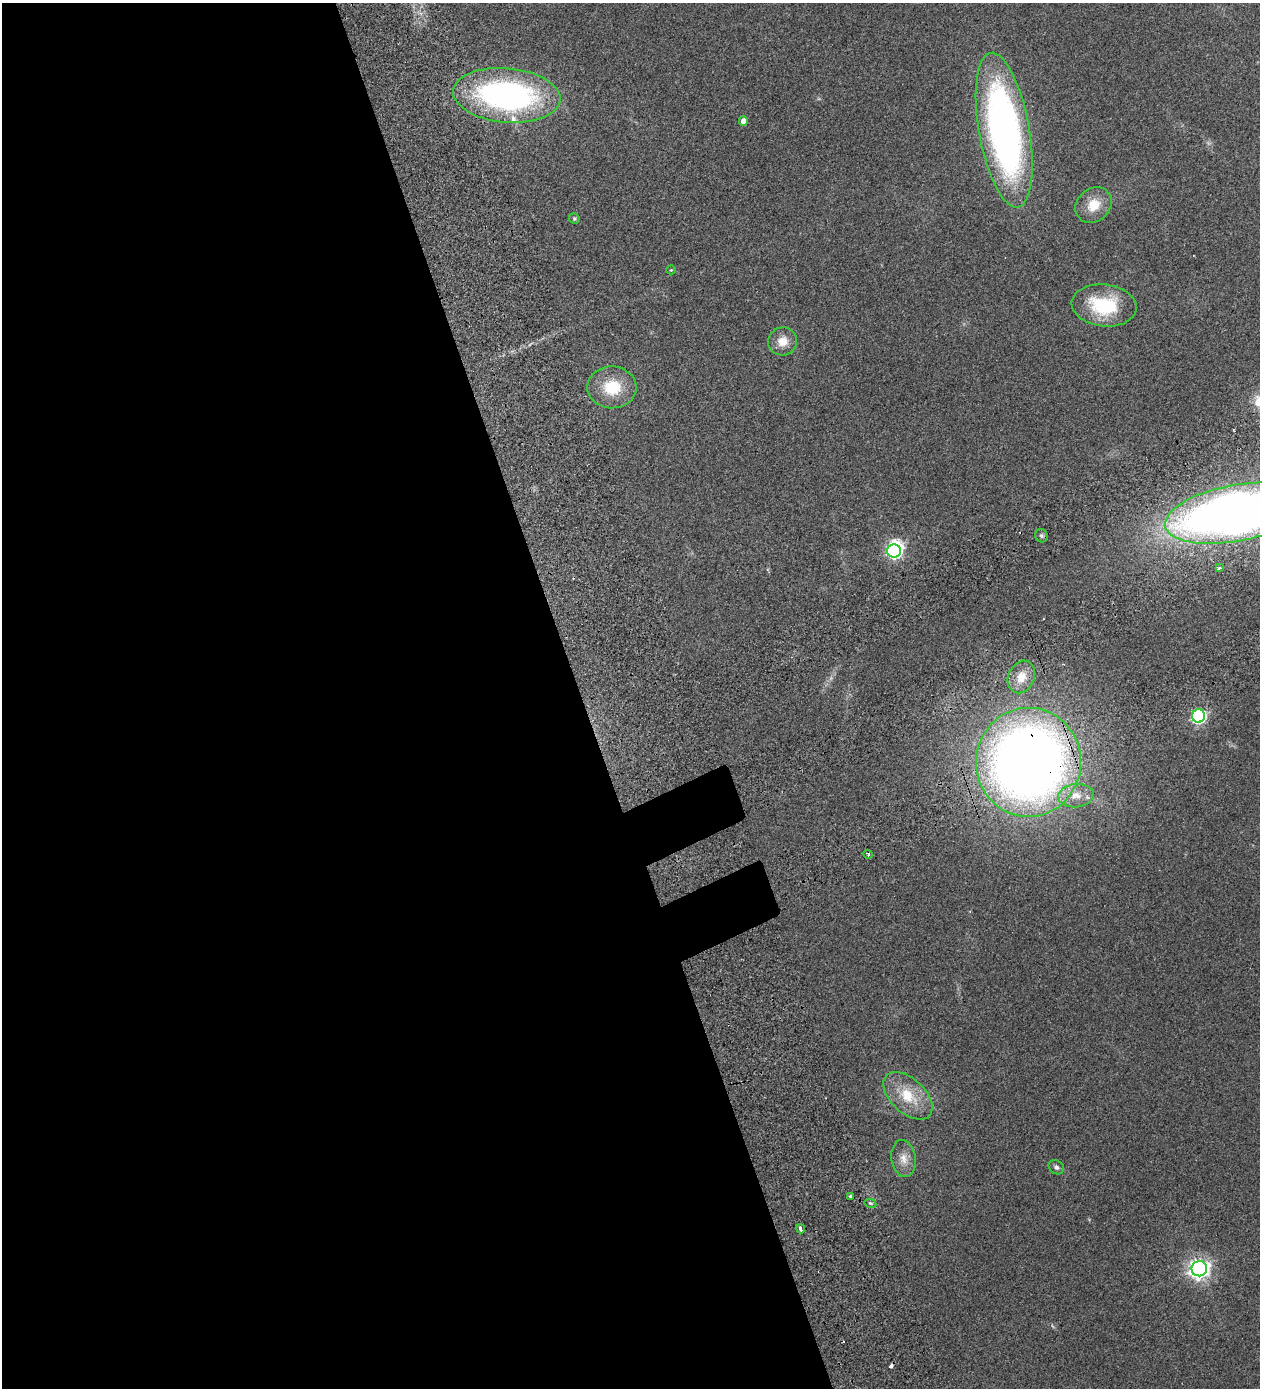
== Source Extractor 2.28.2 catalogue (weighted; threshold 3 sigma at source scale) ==
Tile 9 of 4 x 4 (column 1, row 3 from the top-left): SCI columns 460-1717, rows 1528-2913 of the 5825 x 5828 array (HDU 1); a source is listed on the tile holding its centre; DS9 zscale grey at full resolution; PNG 1262 x 1390 px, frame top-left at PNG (2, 3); each listed source drawn as its Kron ellipse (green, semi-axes under 4 px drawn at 4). Shown black and unused: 47% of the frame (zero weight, under 2 of 3 exposures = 10% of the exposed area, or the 3 px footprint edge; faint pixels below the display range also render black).
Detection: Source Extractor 2.28.2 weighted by HDU 2 'WHT'; one run over the whole footprint, this tile lists its part. Background 0.127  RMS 0.018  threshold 0.0796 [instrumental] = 3 sigma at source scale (4.5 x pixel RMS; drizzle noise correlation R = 1.50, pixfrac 1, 0.05/0.05 arcsec/px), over >= 5 px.
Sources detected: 31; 2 too faint to see at this stretch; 1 inside a brighter object's white glare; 2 cosmic-ray / hot-pixel residue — neither listed nor drawn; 1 inside a brighter listed object's ellipse — not listed separately; the other 25 listed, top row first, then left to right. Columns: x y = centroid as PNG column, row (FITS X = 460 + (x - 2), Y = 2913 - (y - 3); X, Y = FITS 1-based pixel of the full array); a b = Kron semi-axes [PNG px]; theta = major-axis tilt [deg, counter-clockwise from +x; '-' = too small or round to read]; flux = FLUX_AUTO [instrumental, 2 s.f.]
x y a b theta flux
507 95 54 27 -5 500
743 121 5 4 - 11
1004 130 78 25 -80 770
1094 205 19 16 42 34
574 218 5 5 - 2.7
671 270 4 4 - 1.9
1104 305 32 21 -6 100
783 341 14 14 - 21
612 387 24 21 -2 62
1235 513 71 28 11 2000
1041 536 7 6 - 4
894 551 7 6 - 360
1219 568 3 3 - 8.8
1021 677 17 13 65 26
1199 716 7 6 - 340
1028 762 54 52 88 2000
1076 796 18 11 7 24
868 854 4 4 - 3
908 1096 30 17 -43 54
903 1159 18 12 -81 18
1056 1167 8 6 -35 5.2
850 1196 3 3 - 1.9
870 1203 6 4 -12 2.5
800 1229 5 3 - 9.5
1199 1269 8 7 - 980
Overlapping masked pixels (flux is a lower limit): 1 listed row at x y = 1028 762
Isophote crosses this tile's border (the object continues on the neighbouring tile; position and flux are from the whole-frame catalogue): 1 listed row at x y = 1235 513